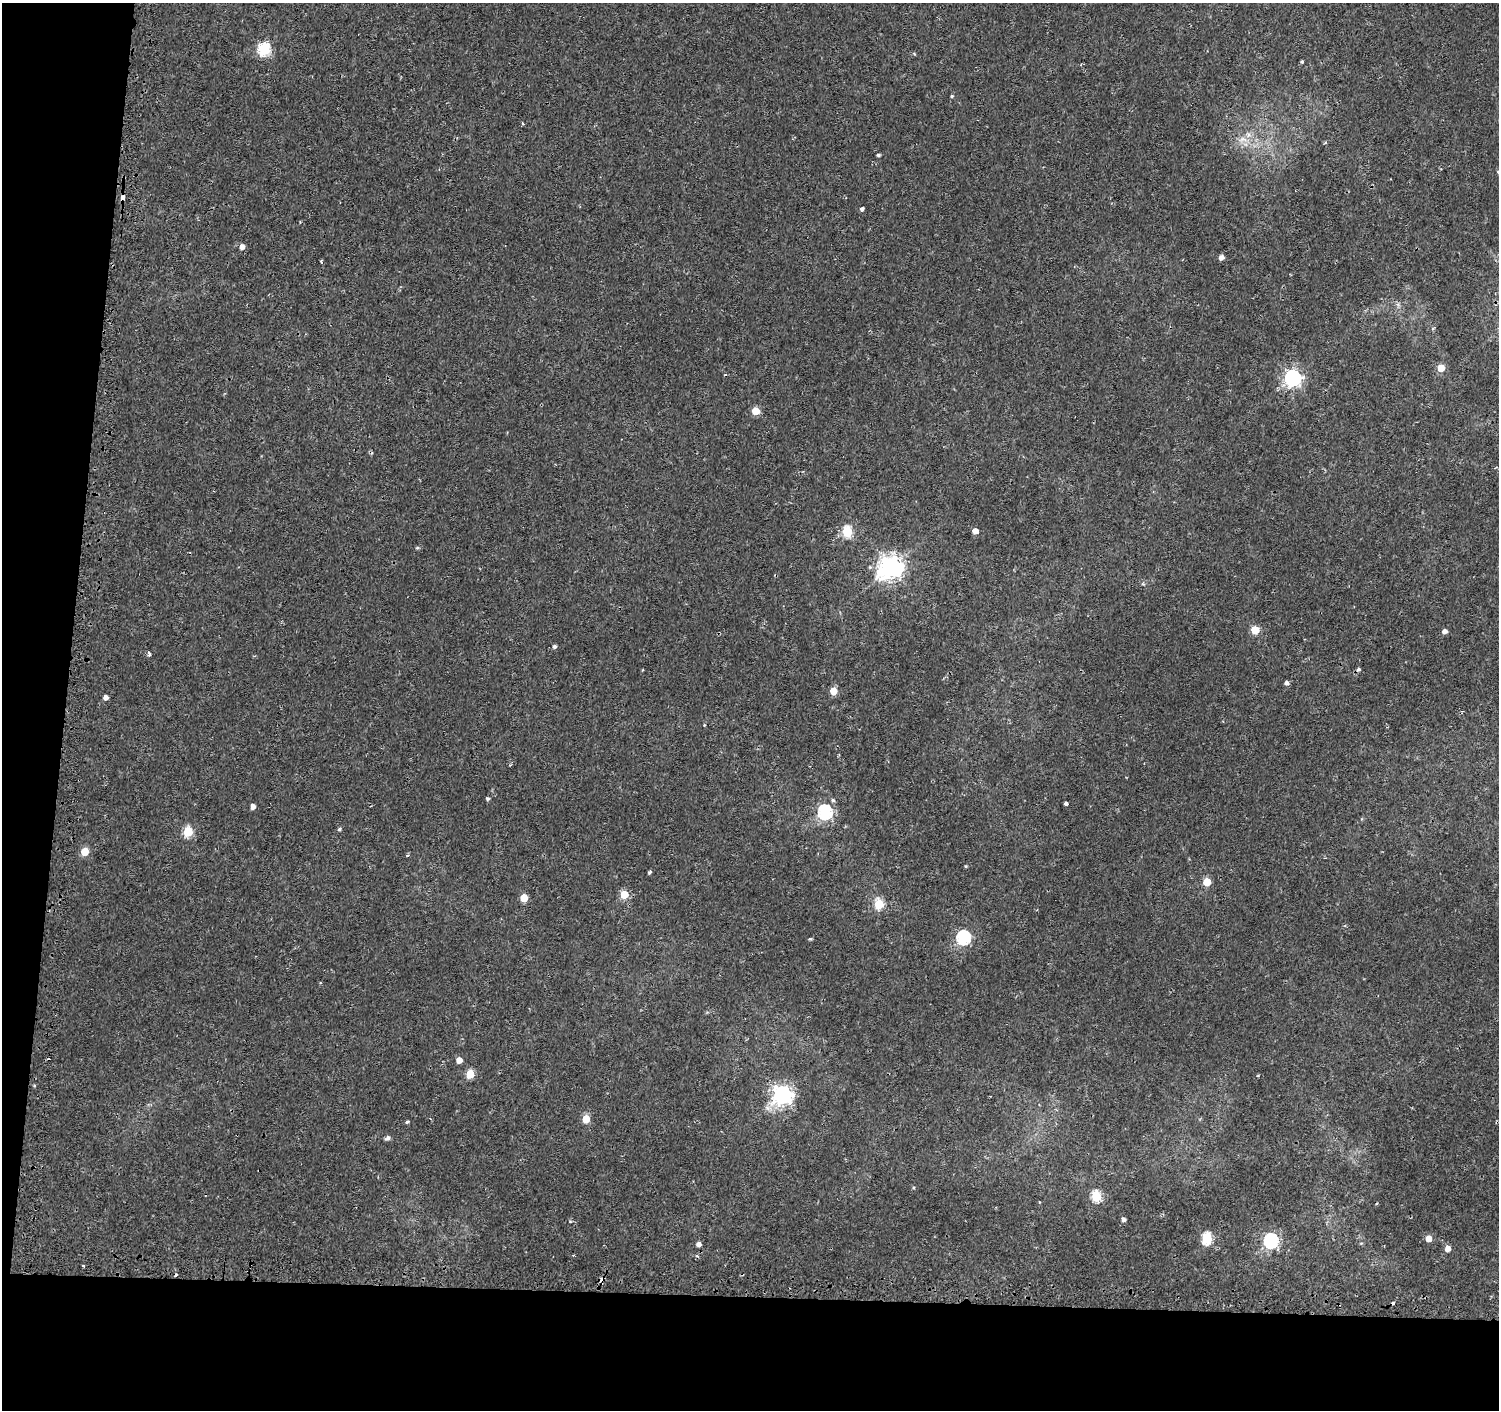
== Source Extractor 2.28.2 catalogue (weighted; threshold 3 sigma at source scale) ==
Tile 7 of 3 x 3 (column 1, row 3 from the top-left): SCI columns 24-1520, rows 256-1663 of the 4549 x 4788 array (HDU 1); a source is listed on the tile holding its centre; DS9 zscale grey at full resolution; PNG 1501 x 1412 px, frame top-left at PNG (2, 3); no overlay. Shown black and unused: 12% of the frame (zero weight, under 2 of 3 exposures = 3% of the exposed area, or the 3 px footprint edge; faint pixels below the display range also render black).
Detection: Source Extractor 2.28.2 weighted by HDU 2 'WHT'; one run over the whole footprint, this tile lists its part. Background 0.00251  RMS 0.0027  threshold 0.0121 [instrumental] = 3 sigma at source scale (4.5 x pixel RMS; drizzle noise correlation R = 1.50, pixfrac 1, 0.0396/0.0396 arcsec/px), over >= 5 px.
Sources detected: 68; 6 cosmic-ray / hot-pixel residue — not listed; the other 62 listed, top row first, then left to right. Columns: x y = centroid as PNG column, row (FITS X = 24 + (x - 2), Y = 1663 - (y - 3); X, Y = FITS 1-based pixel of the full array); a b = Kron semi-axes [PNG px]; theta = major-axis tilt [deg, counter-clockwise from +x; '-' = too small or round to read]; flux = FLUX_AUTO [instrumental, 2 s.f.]
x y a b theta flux
264 49 6 6 - 34
1302 62 3 3 - 0.4
952 96 4 3 - 0.32
522 123 5 3 - 0.26
1242 139 15 7 12 2.3
878 155 4 3 - 0.54
1498 172 5 4 - 0.41
122 197 4 3 - 4
862 209 4 3 - 1.8
242 247 5 4 - 1.6
1221 257 5 5 - 1.3
321 261 4 3 - 0.4
1441 368 5 5 - 5.2
725 375 4 3 - 0.23
1293 378 7 7 - 85
755 411 5 5 - 6
975 531 5 4 - 2.2
847 532 6 5 - 20
417 548 5 4 - 0.34
891 567 9 8 - 220
1255 630 5 5 - 8.5
1445 631 5 4 - 1.3
554 646 5 4 - 0.68
149 654 5 3 - 0.59
1287 683 5 4 - 0.96
833 691 5 5 - 4.5
106 697 4 4 - 1.3
488 798 4 3 - 0.63
833 800 6 5 - 0.51
1066 804 4 4 - 3.4
253 806 4 4 - 1.7
825 812 7 6 - 49
339 829 5 4 - 0.44
188 831 6 5 - 16
85 851 5 5 - 6.9
407 855 4 3 - 0.39
966 866 4 3 - 0.27
649 872 4 3 - 0.6
1207 882 5 5 - 8.1
624 894 5 5 - 8.4
524 898 5 5 - 8
879 904 6 5 - 15
963 937 6 6 - 45
810 939 4 3 - 0.36
459 1060 5 5 - 2.3
470 1074 5 5 - 9.4
1258 1076 4 3 - 0.24
782 1095 7 7 - 140
586 1119 5 5 - 6.6
407 1122 4 3 - 0.54
388 1138 6 5 - 0.91
913 1187 4 3 - 0.26
1096 1196 6 5 - 18
1124 1219 4 4 - 0.89
570 1221 5 3 - 0.26
1207 1238 6 5 - 21
1429 1239 5 5 - 2.7
1271 1241 6 6 - 54
1448 1249 5 5 - 2.3
573 1255 3 3 - 0.24
83 1266 3 3 - 0.57
602 1279 5 4 - 1.5
Overlapping masked pixels (flux is a lower limit): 2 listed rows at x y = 122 197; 602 1279
Isophote crosses this tile's border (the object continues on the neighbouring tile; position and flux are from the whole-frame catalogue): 1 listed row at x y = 1498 172